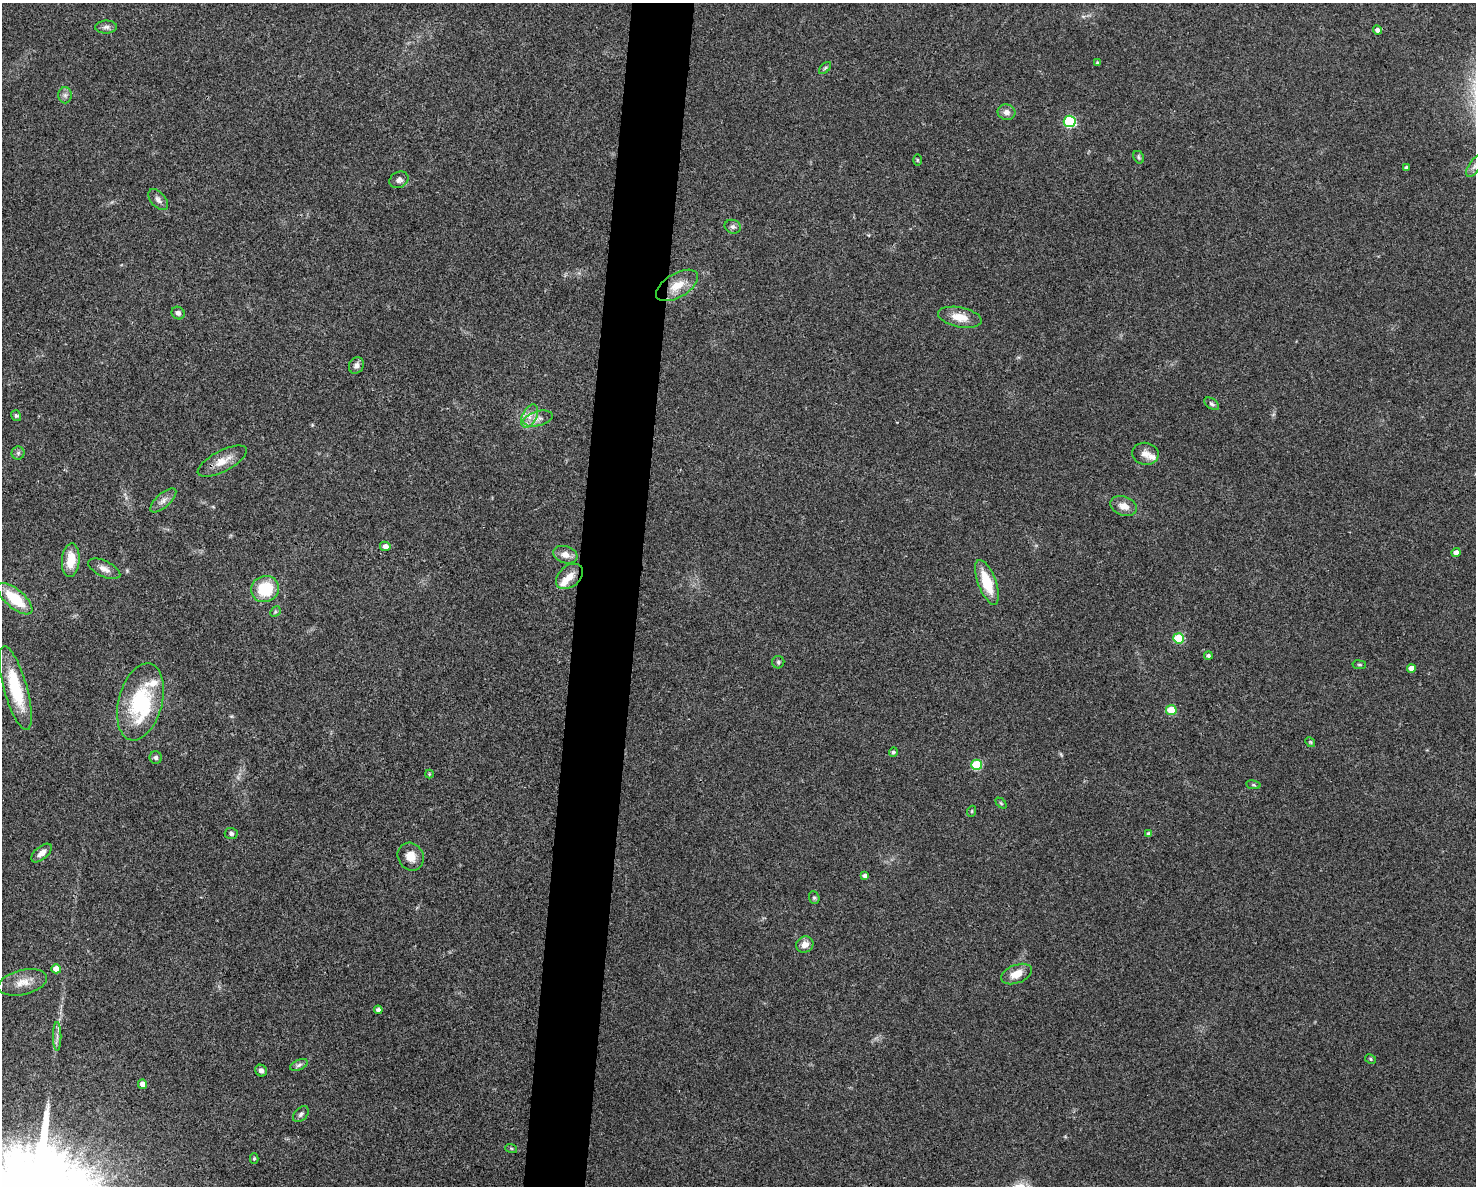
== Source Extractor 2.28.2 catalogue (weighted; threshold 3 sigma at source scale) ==
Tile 8 of 3 x 4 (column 2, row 3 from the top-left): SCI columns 1701-3174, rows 1186-2369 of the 4759 x 4740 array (HDU 1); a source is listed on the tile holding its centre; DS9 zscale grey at full resolution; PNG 1478 x 1188 px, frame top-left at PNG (2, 3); each listed source drawn as its Kron ellipse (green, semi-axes under 4 px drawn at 4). Shown black and unused: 4% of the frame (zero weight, under 3 of 4 exposures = <1% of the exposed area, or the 3 px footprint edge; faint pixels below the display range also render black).
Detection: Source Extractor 2.28.2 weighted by HDU 2 'WHT'; one run over the whole footprint, this tile lists its part. Background 0.0622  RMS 0.0051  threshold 0.023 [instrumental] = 3 sigma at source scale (4.5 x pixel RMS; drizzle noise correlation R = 1.50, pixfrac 1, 0.05/0.05 arcsec/px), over >= 5 px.
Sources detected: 76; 1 inside a brighter object's white glare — neither listed nor drawn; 3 inside a brighter listed object's ellipse — not listed separately; the other 72 listed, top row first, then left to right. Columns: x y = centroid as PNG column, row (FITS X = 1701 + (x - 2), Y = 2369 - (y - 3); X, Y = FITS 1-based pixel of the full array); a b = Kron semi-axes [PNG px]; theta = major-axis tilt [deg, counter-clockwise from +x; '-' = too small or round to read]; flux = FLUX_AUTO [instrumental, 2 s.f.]
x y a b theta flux
106 27 11 6 1 1.9
1377 30 5 4 - 1.6
1097 63 4 3 - 0.81
825 68 7 4 45 0.94
65 95 8 6 -90 1.6
1007 112 9 7 -10 3
1070 121 6 5 - 57
1139 157 7 5 -61 0.88
917 160 5 3 - 0.55
1475 166 12 6 55 2.1
1406 168 4 3 - 1.3
399 180 10 8 27 2.1
158 200 12 7 -49 2.5
733 227 8 6 -21 1.5
677 285 23 12 31 9.1
178 313 7 6 - 1.9
960 317 22 10 -11 7.6
356 365 8 7 - 2.3
1212 404 8 5 -35 1.1
16 416 5 4 - 0.82
530 416 12 7 64 3.8
538 419 15 7 14 3.6
18 453 6 6 - 1.2
1145 454 13 11 -8 3.8
222 461 27 10 27 7.4
163 500 16 7 42 3
1124 506 14 9 -20 4.7
385 546 5 4 - 3
1456 553 4 4 - 2.4
565 555 12 8 -18 4
71 560 17 9 86 11
104 569 17 8 -25 3.6
569 576 15 10 40 5.9
987 582 24 9 -69 17
265 589 14 13 - 20
15 599 21 9 -40 19
275 612 6 4 45 0.82
1179 638 5 5 - 25
1208 656 4 4 - 1.2
778 662 6 6 - 0.95
1359 665 7 3 -8 0.62
1411 668 4 4 - 4
15 688 43 11 -74 28
140 702 39 21 75 40
1171 710 5 5 - 19
1310 742 5 4 - 0.59
893 752 5 4 - 1.1
156 758 6 6 - 1.2
977 765 5 5 - 25
429 774 4 4 - 0.46
1253 785 7 4 -8 0.74
1001 803 6 4 -45 0.68
972 811 5 3 - 0.48
231 833 6 5 - 1.2
1149 834 4 4 - 2
42 853 12 6 40 3.6
411 857 14 12 -59 5.6
865 876 4 3 - 1.7
814 898 6 5 - 0.82
805 944 9 8 - 3.9
56 969 5 4 - 5
1016 974 16 9 22 6.9
22 982 25 12 13 7.6
378 1010 4 4 - 1.7
57 1036 14 2 90 1.7
1371 1059 6 4 -29 0.76
299 1065 9 5 25 1.4
261 1071 6 5 - 1.7
142 1084 5 4 - 3.2
301 1114 9 6 46 1.5
511 1148 6 4 -19 0.63
254 1159 5 4 - 0.8
Isophote crosses this tile's border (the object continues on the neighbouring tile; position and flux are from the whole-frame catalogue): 1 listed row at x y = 1475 166